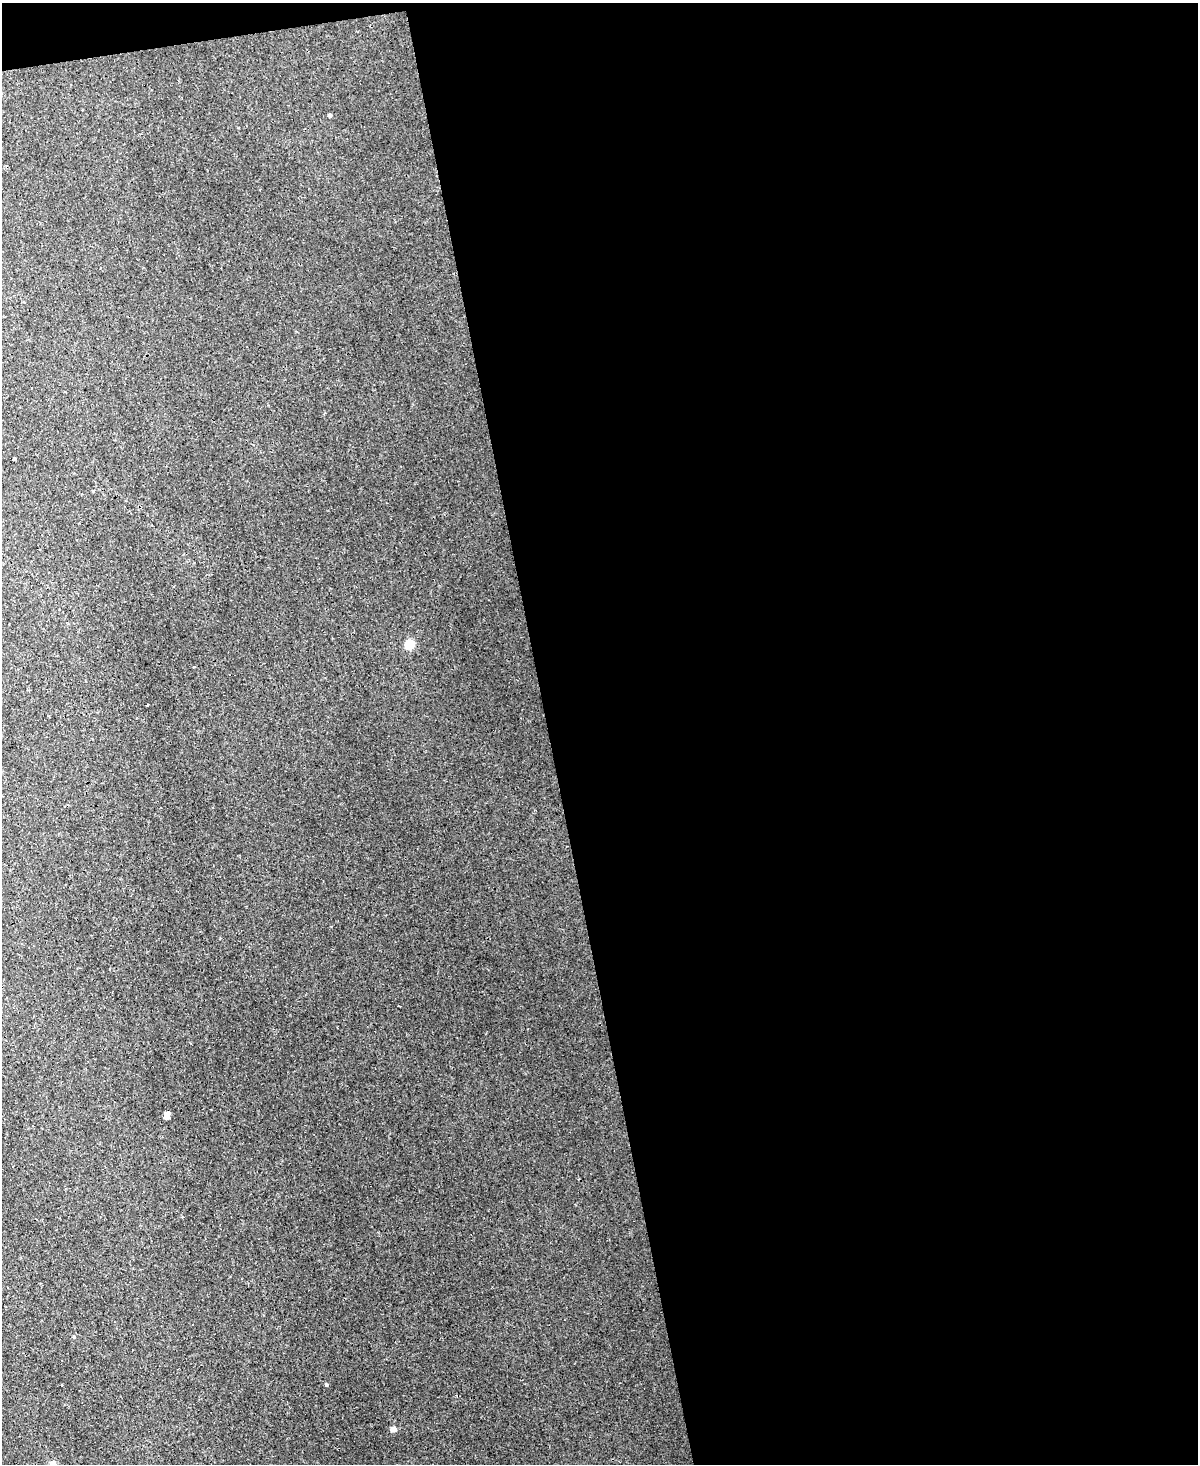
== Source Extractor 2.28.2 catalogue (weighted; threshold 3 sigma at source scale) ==
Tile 4 of 4 x 3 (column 4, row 1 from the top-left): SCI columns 3708-4903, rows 3288-4749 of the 5022 x 4996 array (HDU 1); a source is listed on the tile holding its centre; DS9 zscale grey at full resolution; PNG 1200 x 1466 px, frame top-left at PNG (2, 3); no overlay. Shown black and unused: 55% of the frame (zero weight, under 3 of 4 exposures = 12% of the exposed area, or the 3 px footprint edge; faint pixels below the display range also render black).
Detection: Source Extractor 2.28.2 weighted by HDU 2 'WHT'; one run over the whole footprint, this tile lists its part. Background 0.0188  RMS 0.003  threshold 0.0135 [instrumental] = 3 sigma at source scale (4.5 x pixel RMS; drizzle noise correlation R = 1.50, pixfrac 1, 0.05/0.05 arcsec/px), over >= 5 px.
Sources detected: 9; all 9 listed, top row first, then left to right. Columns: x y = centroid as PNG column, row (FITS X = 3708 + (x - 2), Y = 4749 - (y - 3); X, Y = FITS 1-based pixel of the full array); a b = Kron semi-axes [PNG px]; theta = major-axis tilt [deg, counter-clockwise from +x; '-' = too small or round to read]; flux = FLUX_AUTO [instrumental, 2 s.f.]
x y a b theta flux
330 115 4 4 - 0.58
14 458 3 3 - 0.51
409 645 5 5 - 11
194 666 3 2 - 0.26
148 705 3 2 - 0.32
167 1116 6 4 76 2.5
326 1385 4 3 - 0.32
393 1429 4 4 - 2.8
53 1463 5 4 - 2.4
Isophote crosses this tile's border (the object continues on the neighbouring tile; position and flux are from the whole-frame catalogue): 1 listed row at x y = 53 1463